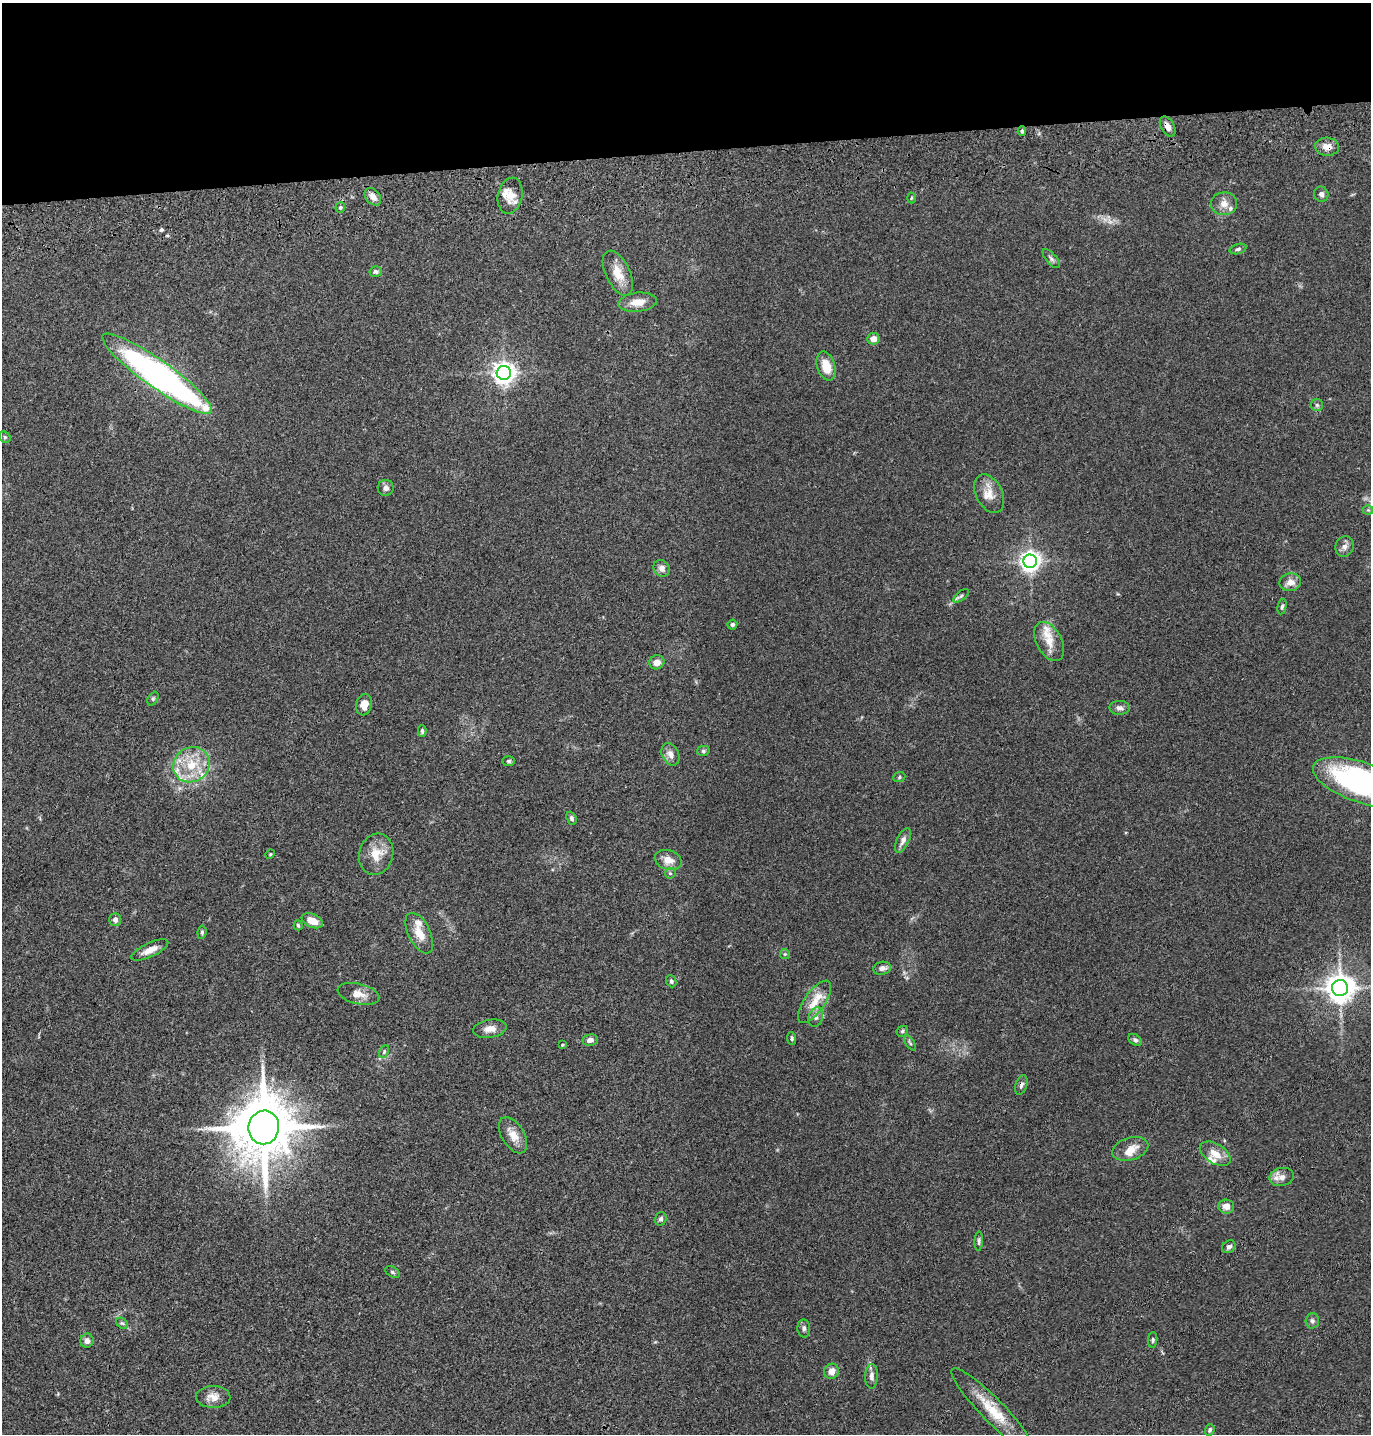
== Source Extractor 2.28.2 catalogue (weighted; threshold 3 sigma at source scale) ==
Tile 2 of 3 x 3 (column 2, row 1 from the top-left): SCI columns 1490-2858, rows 2980-4411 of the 4347 x 4526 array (HDU 1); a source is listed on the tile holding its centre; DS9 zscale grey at full resolution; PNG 1373 x 1436 px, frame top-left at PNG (2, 3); each listed source drawn as its Kron ellipse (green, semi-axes under 4 px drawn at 4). Shown black and unused: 10% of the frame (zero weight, under 3 of 4 exposures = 6% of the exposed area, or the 3 px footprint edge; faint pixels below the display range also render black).
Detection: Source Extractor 2.28.2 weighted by HDU 2 'WHT'; one run over the whole footprint, this tile lists its part. Background 0.0846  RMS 0.0061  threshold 0.0273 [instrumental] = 3 sigma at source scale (4.5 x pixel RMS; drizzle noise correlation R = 1.50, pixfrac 1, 0.05/0.05 arcsec/px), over >= 5 px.
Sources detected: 102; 1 too faint to see at this stretch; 1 inside a brighter object's white glare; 1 cosmic-ray / hot-pixel residue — neither listed nor drawn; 9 inside a brighter listed object's ellipse — not listed separately; the other 90 listed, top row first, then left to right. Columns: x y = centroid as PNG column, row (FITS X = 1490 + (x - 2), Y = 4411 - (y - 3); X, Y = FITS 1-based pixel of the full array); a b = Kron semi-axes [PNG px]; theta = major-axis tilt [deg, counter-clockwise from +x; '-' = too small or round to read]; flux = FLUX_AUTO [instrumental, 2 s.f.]
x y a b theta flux
1168 127 11 6 -60 3.9
1022 131 4 3 - 0.95
1327 147 12 9 -2 5.3
1321 194 7 7 - 2.2
510 196 18 12 78 7.5
373 197 10 7 -49 4.8
911 198 5 3 - 0.57
1224 204 13 11 -1 4.8
340 207 5 4 - 1
1238 249 8 5 15 1.3
1051 259 11 5 -49 1.8
376 271 6 5 - 1.5
618 273 24 12 -64 10
638 302 19 9 6 7.8
873 339 6 6 - 4.2
826 366 15 9 -73 9.8
504 373 7 7 - 430
157 374 66 14 -35 250
1317 405 6 6 - 1.2
5 437 6 5 - 0.83
386 488 8 8 - 2.6
989 494 21 13 -63 8.2
1368 510 5 5 - 0.93
1344 547 10 9 - 3
1030 561 6 6 - 380
662 568 9 7 -46 3.3
1290 582 11 9 11 5
961 596 9 4 37 1.3
1282 607 8 4 79 1.2
732 624 5 4 - 1.1
1049 641 21 12 -62 9.5
657 662 7 7 - 4.4
153 699 7 5 64 0.94
364 705 11 7 78 5.6
1119 708 10 7 -1 2.5
422 731 6 4 -87 1.2
703 751 6 5 - 1.2
670 754 12 8 -64 4.1
509 761 6 5 - 1.2
191 765 19 17 35 17
899 777 6 5 - 0.94
1361 782 51 20 -19 140
572 818 7 5 -67 1.4
903 840 13 6 64 3.3
270 854 5 4 - 0.69
376 854 21 17 75 11
668 860 14 9 -17 6.5
670 873 5 5 - 0.97
115 919 6 5 - 2.6
312 921 11 6 -24 7.3
298 925 5 3 - 0.82
202 932 7 4 83 1
419 933 22 11 -64 8.5
150 950 20 7 25 6.2
785 954 5 5 - 0.69
882 968 9 6 12 3.1
671 981 6 5 - 1.2
1340 988 8 8 - 840
358 994 21 10 -13 6.1
815 1002 25 10 55 9.9
816 1017 10 7 73 2.4
490 1029 17 9 8 5
902 1031 6 5 - 0.87
792 1038 6 4 -84 1.1
590 1040 8 6 9 2.9
1135 1040 7 5 -37 1.3
910 1043 9 3 -57 1
562 1045 4 3 - 0.57
384 1052 7 4 64 0.86
1021 1085 10 6 72 1.7
264 1127 17 15 81 4300
513 1135 20 11 -59 7.2
1130 1149 18 11 16 7.6
1215 1154 17 9 -32 7.1
1282 1177 12 9 14 3.9
1226 1206 8 7 - 4
661 1219 7 5 71 1.5
979 1241 9 4 87 1.3
1229 1247 7 5 38 2
392 1272 8 5 -28 1.1
1312 1321 7 6 - 1.7
122 1323 6 5 - 1
804 1328 9 6 -85 1.8
1153 1340 8 4 85 0.98
87 1341 7 6 - 2.9
831 1371 8 7 - 4.8
872 1376 12 6 89 2.6
213 1397 17 11 -1 6
993 1410 57 11 -45 20
1210 1430 6 4 72 1.2
Overlapping masked pixels (flux is a lower limit): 4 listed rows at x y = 1168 127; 1327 147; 157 374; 1021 1085
Isophote crosses this tile's border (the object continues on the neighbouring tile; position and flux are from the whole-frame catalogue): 1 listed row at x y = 1361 782